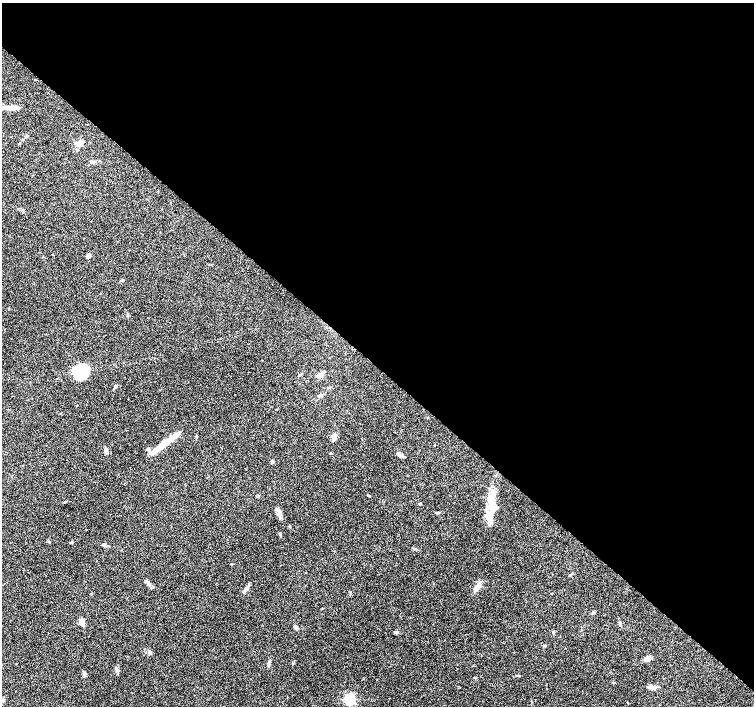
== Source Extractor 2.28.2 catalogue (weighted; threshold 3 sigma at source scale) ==
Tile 3 of 4 x 4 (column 3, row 1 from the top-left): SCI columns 3008-4510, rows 4387-5794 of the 6017 x 6020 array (HDU 1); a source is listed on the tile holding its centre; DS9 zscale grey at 2 x 2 block average (1 PNG px = mean of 2 x 2 image px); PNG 756 x 708 px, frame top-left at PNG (2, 3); no overlay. Shown black and unused: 52% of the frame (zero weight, under 3 of 6 exposures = <1% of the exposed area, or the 3 px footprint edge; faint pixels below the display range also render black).
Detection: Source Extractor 2.28.2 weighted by HDU 2 'WHT'; one run over the whole footprint, this tile lists its part. Background 0.0985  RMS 0.0045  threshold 0.0185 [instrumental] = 3 sigma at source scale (4.09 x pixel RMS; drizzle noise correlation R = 1.36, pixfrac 0.8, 0.0396/0.0396 arcsec/px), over >= 5 px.
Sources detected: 61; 2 inside a brighter object's white glare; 5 cosmic-ray / hot-pixel residue — not listed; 9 inside a brighter listed object's ellipse — not listed separately; the other 45 listed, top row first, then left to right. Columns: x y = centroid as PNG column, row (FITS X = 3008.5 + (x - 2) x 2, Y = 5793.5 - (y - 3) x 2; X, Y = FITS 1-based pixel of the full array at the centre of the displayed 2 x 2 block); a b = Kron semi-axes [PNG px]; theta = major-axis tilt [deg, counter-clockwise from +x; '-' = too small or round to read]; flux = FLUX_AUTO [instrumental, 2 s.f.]
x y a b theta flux
10 108 13 6 0 6.4
26 136 4 3 - 1.1
79 144 10 6 15 4.7
93 162 4 2 - 1.2
88 256 4 3 - 4.3
122 280 3 3 - 1.5
82 372 15 14 - 22
322 374 6 4 50 4.3
116 386 4 2 - 0.89
321 395 5 3 - 2.7
333 436 6 5 - 3.3
165 443 29 6 34 16
106 451 9 3 -71 2.3
331 453 4 2 - 0.61
401 455 6 4 -32 3
272 461 4 3 - 1.1
369 496 4 2 - 0.67
420 503 3 2 - 1
492 504 15 6 85 12
279 513 10 4 -90 3.8
489 521 11 5 79 5.8
280 534 3 3 - 0.96
104 545 4 3 - 1.4
414 549 3 3 - 0.84
232 564 3 2 - 0.63
570 575 5 2 - 0.84
147 582 6 4 -67 2.1
476 588 7 4 53 5.5
244 592 5 3 - 1.5
91 594 3 2 - 0.57
593 613 5 3 - 1.4
82 622 7 4 -72 6.2
620 624 4 3 - 1.3
296 627 5 3 - 2.8
396 632 5 4 - 1.4
554 632 3 3 - 0.88
544 645 3 2 - 0.79
151 652 4 3 - 1.2
647 658 6 4 18 7.3
269 662 10 3 76 2.1
293 663 3 2 - 0.6
84 673 5 4 - 1.9
651 687 6 4 -21 3.9
350 699 3 3 - 130
3 700 4 3 - 1.4
Diffuse or blended objects may show on this block-average render without a row.